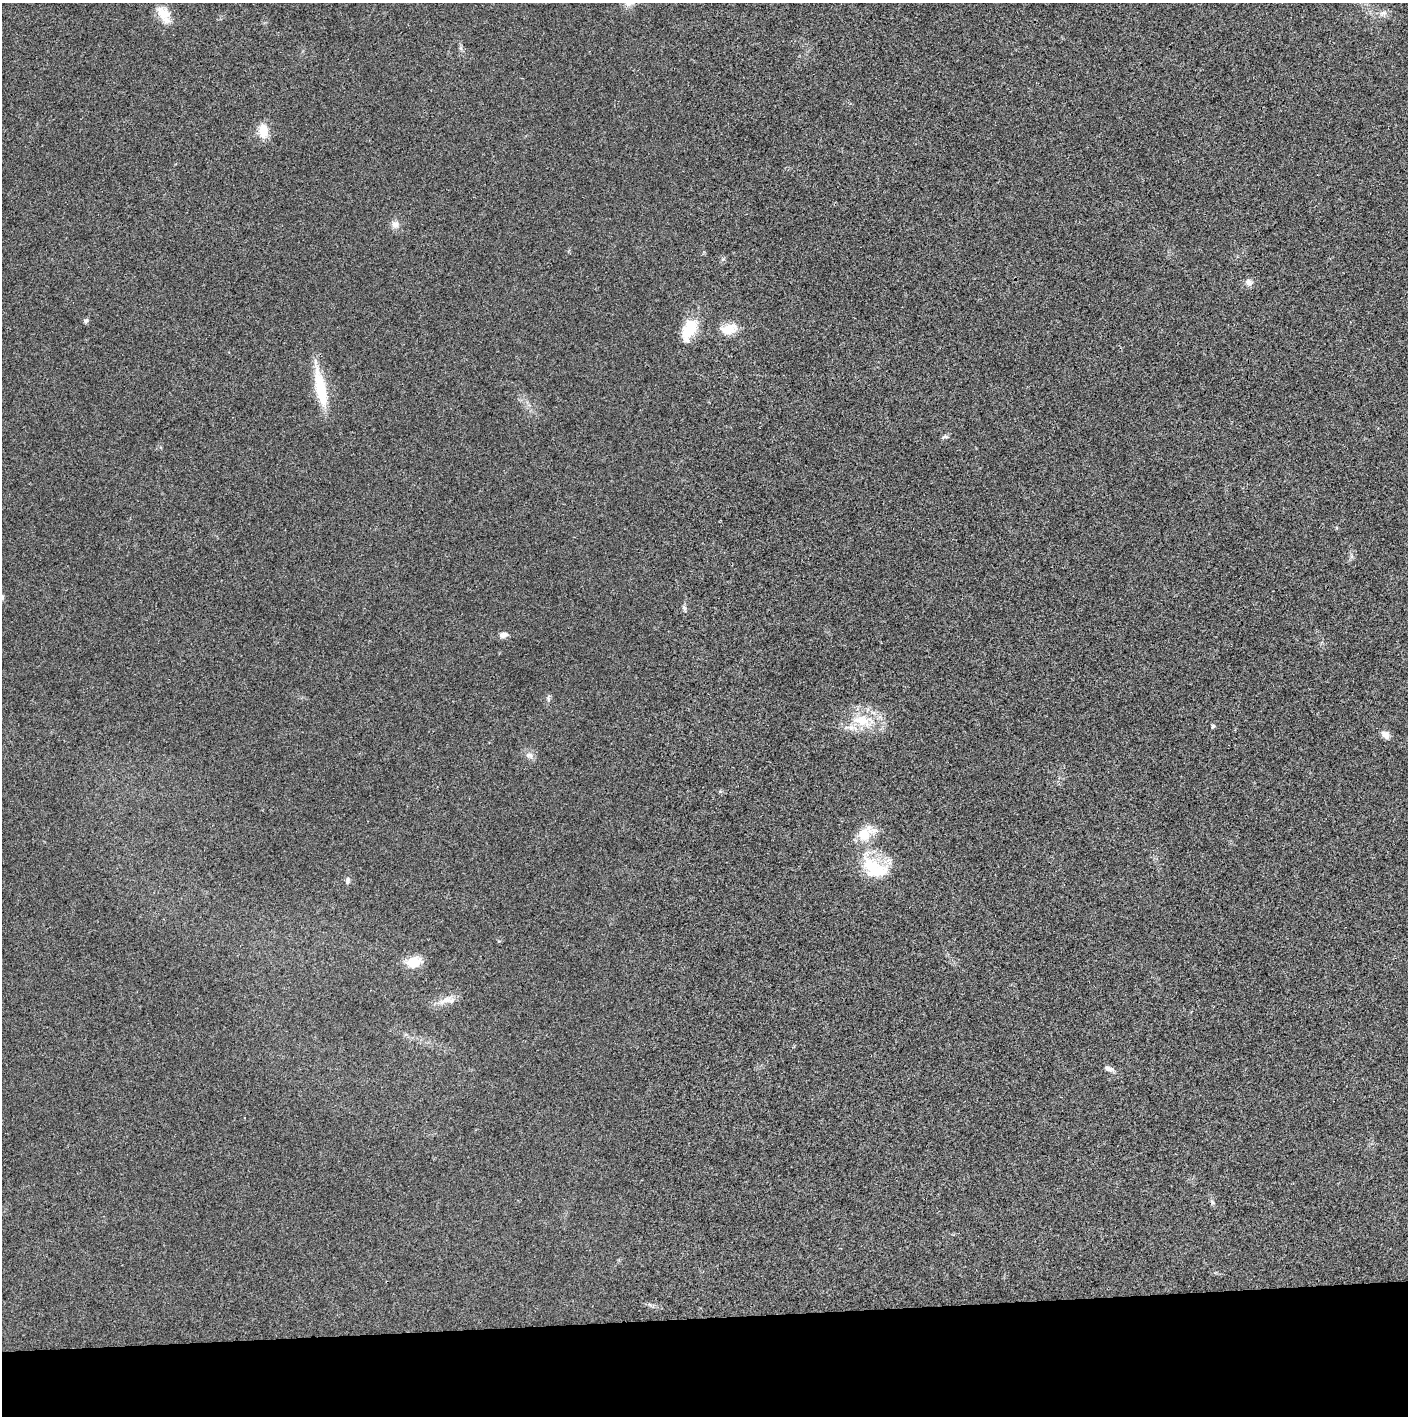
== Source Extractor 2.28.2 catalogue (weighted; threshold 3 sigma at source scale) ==
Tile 8 of 3 x 3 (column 2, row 3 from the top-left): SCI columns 1410-2815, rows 1-1414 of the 4221 x 4243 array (HDU 1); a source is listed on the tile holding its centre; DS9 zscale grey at full resolution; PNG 1410 x 1418 px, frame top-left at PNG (2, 3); no overlay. Shown black and unused: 7% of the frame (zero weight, under 3 of 4 exposures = <1% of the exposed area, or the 3 px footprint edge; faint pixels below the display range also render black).
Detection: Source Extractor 2.28.2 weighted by HDU 2 'WHT'; one run over the whole footprint, this tile lists its part. Background 0.019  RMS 0.005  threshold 0.0224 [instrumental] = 3 sigma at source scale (4.5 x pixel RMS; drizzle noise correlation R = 1.50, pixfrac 1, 0.05/0.05 arcsec/px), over >= 5 px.
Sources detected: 24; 1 inside a brighter object's white glare — not listed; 1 inside a brighter listed object's ellipse — not listed separately; the other 22 listed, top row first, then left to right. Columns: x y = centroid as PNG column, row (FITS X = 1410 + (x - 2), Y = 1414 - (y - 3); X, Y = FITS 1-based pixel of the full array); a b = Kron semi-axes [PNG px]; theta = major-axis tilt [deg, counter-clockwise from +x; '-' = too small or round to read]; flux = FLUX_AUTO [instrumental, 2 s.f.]
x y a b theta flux
1383 13 11 6 17 2
164 14 24 13 -63 7.7
263 131 18 10 89 7.5
396 224 10 9 - 2.6
1249 282 9 7 -43 2.2
86 321 7 5 37 0.97
690 326 24 17 -69 11
729 329 22 13 14 7.7
321 389 47 12 -78 19
945 437 9 4 0 0.9
503 635 10 7 9 2.3
863 721 35 17 -8 17
1213 726 6 5 - 0.76
1385 735 11 8 -43 2.6
529 755 12 6 -23 2.2
865 834 25 16 54 11
874 868 39 23 -29 22
348 881 9 6 90 1.4
414 962 19 14 19 8.1
446 1000 19 8 23 4.8
1109 1069 12 6 -16 2.1
1212 1202 7 4 -71 0.86